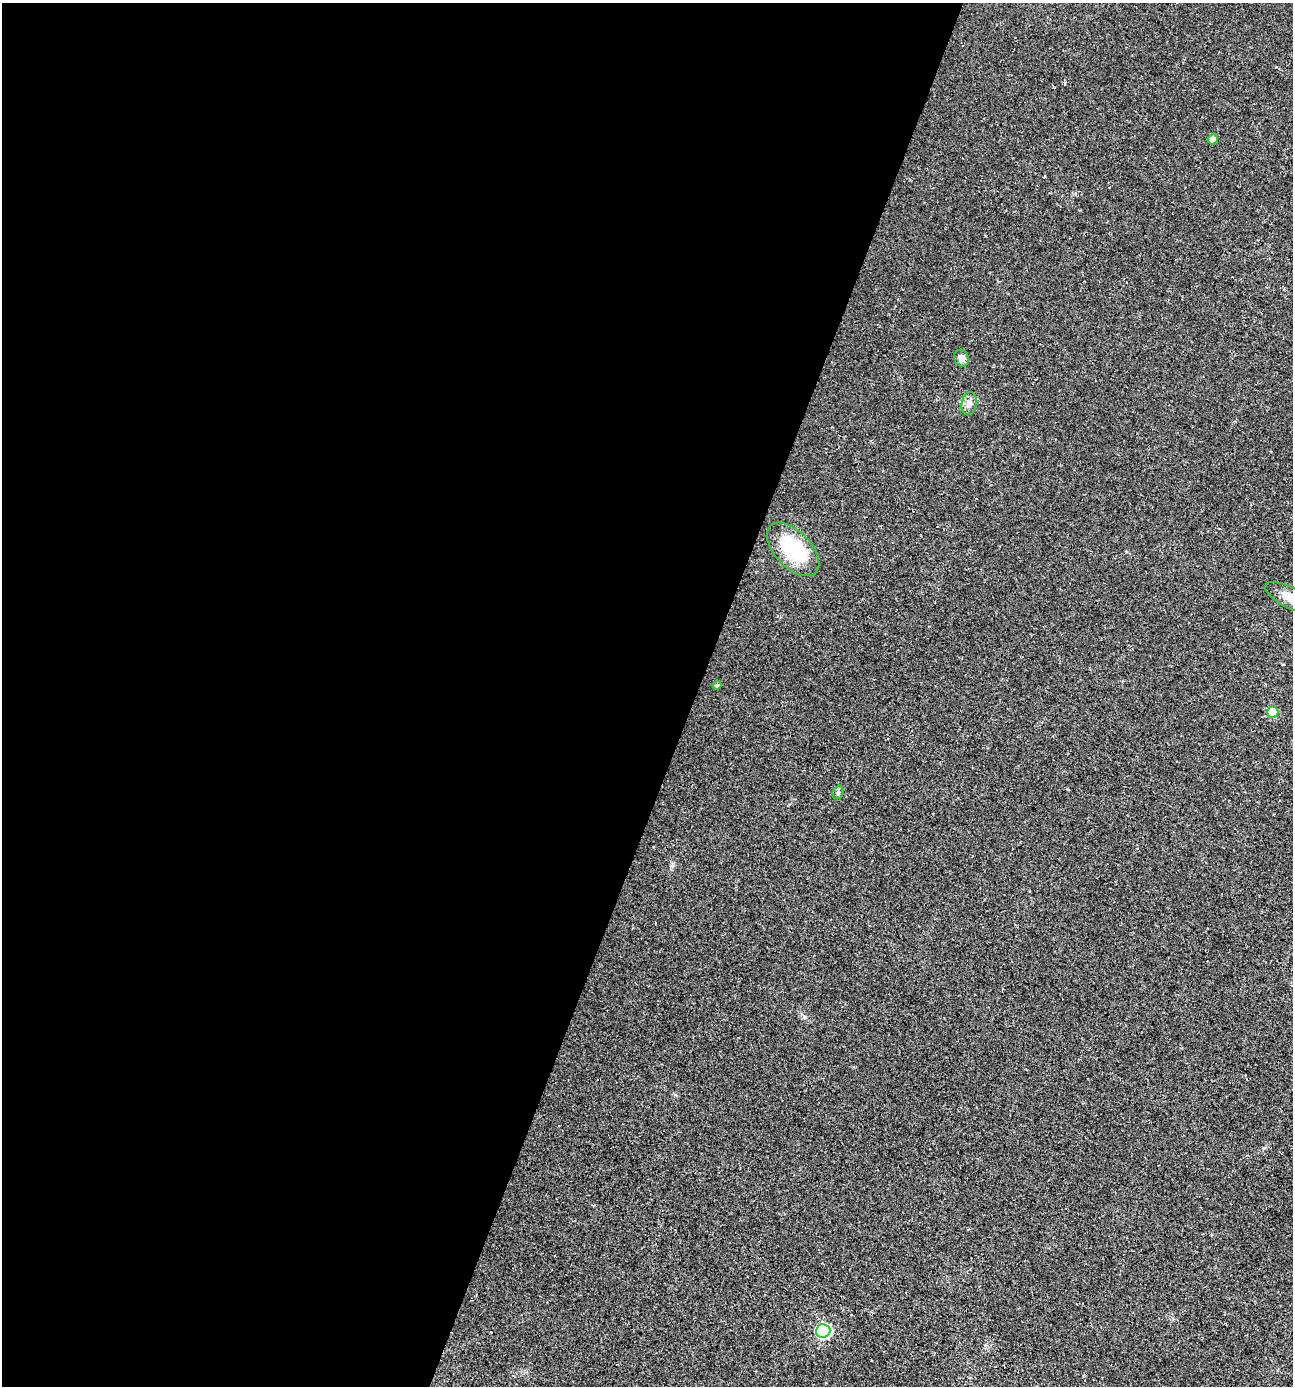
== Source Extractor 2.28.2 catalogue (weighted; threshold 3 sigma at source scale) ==
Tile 5 of 4 x 4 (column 1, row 2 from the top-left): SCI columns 262-1552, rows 2801-4184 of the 5751 x 5592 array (HDU 1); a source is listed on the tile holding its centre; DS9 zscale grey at full resolution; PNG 1295 x 1388 px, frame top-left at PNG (2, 3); each listed source drawn as its Kron ellipse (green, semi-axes under 4 px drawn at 4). Shown black and unused: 54% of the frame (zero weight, under 3 of 4 exposures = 5% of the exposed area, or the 3 px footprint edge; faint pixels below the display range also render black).
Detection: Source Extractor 2.28.2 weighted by HDU 2 'WHT'; one run over the whole footprint, this tile lists its part. Background 0.0184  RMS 0.0068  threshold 0.0304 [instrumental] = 3 sigma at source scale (4.5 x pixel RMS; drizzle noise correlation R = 1.50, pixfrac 1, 0.0396/0.0396 arcsec/px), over >= 5 px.
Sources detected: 9; all 9 listed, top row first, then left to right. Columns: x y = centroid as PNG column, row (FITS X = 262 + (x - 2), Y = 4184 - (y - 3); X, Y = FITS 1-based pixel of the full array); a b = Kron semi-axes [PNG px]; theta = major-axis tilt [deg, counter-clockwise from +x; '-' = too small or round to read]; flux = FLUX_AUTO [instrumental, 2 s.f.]
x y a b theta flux
1213 139 5 5 - 4.1
961 358 8 7 - 3.2
969 404 12 7 78 3.5
793 549 33 18 -46 44
1291 598 29 10 -26 10
717 685 4 4 - 1
1273 712 5 5 - 23
838 792 7 5 70 1.4
823 1331 7 7 - 110
Isophote crosses this tile's border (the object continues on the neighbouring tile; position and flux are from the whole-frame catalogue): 1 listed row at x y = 1291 598